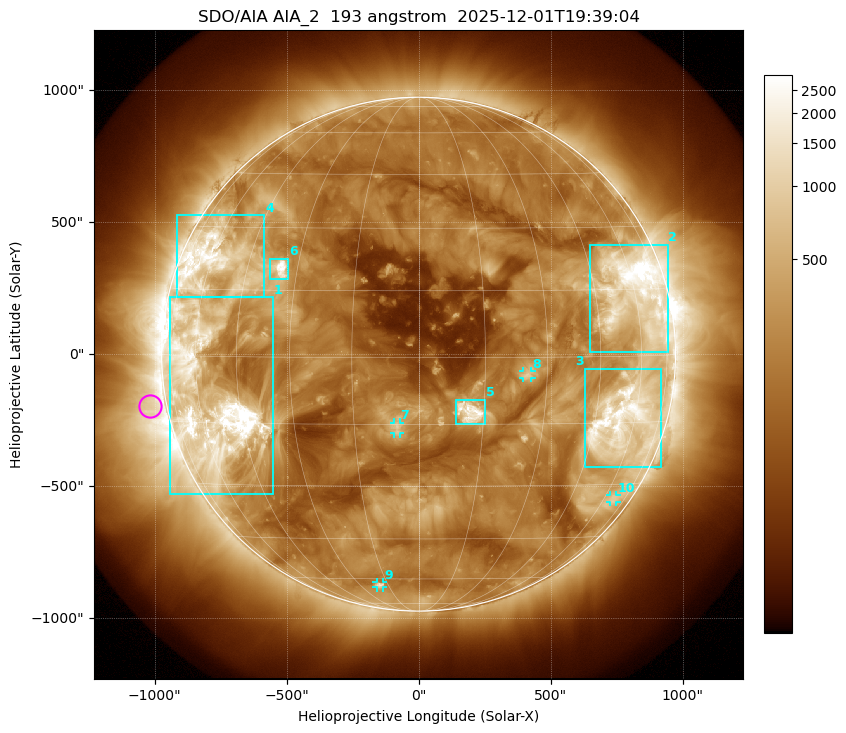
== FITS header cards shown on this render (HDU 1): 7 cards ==
TELESCOP= 'SDO/AIA '           / For AIA: SDO/AIA
INSTRUME= 'AIA_2   '           / For AIA: AIA_ATA1, AIA_ATA2, AIA_ATA3 or AIA_AT
WAVELNTH=                  193 / [angstrom] Wavelength
WAVEUNIT= 'angstrom'           / Wavelength unit: angstrom
DATE-OBS= '2025-12-01T19:39:04.843' / [ISO] Date when observation started; ISO 8
CTYPE1  = 'HPLN-TAN'           / CTYPE1: HPLN
CTYPE2  = 'HPLT-TAN'           / CTYPE2: HPLT

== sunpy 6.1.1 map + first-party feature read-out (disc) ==
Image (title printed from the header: SDO/AIA AIA_2  193 angstrom  2025-12-01T19:39:04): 1024 x 1024 px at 2.4 arcsec/px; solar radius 974 arcsec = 406 px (full disc in frame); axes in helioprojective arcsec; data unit not stated in the header (colour bar unlabelled)
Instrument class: DISC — disc imager (sunpy class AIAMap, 193 A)
Bright regions (active regions / flare kernels): reference = the median radial profile (limb darkening/brightening removed); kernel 9 px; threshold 5 sigma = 526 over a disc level ~194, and >= 1.15x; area >= 12 px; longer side >= 10 px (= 24 arcsec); searched inside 0.97 R_sun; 10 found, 10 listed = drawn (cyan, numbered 1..; 4 of them under ~33 arcsec drawn as corner ticks so the feature stays visible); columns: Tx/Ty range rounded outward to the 5 arcsec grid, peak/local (2 s.f.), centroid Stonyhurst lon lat
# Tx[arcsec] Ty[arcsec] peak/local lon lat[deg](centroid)
1 -945..-550 -530..215 24 -56 -10
2 650..945 10..415 19 +59 +14
3 630..920 -430..-55 12 +55 -15
4 -915..-585 215..525 10 -58 +21
5 140..255 -265..-170 17 +12 -12
6 -565..-495 280..365 16 -35 +20
7 -95..-70 -300..-260 5.3 -5 -16
8 395..430 -90..-65 5.6 +25 -4
9 -160..-135 -885..-865 5.1 -19 -63
10 725..750 -560..-535 3.2 +66 -34
Off-limb structures (1.02-1.3 R_sun): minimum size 162 px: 2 found; the strongest spans PA ~65..135 deg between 1.02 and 1.3 R_sun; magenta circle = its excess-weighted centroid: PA ~100 deg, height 1.07 R_sun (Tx ~-1020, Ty ~-200 arcsec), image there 2.8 x the reference